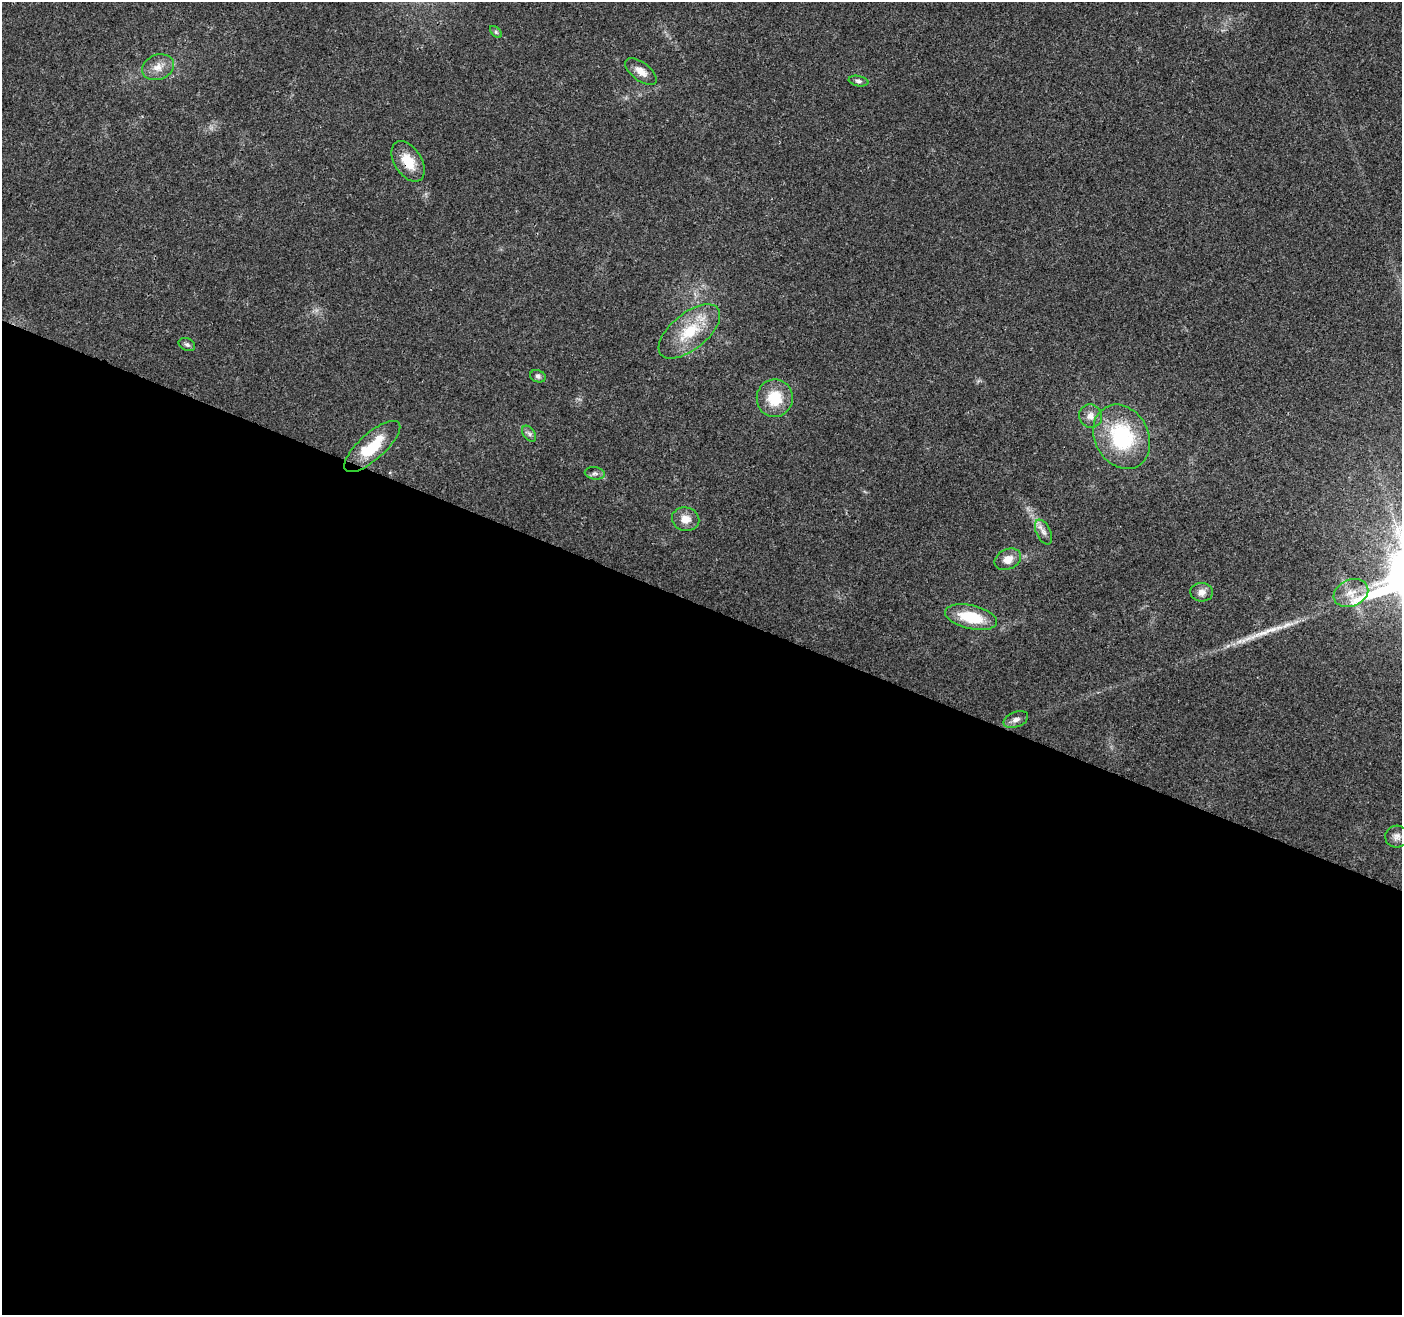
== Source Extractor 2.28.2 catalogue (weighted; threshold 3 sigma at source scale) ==
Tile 14 of 4 x 4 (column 2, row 4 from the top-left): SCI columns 1412-2811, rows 212-1524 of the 5623 x 5745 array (HDU 1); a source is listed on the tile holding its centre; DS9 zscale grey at full resolution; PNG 1404 x 1317 px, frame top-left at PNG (2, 2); each listed source drawn as its Kron ellipse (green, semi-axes under 4 px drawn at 4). Shown black and unused: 54% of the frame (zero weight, under 3 of 4 exposures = <1% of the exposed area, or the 3 px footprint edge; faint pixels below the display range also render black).
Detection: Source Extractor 2.28.2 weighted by HDU 2 'WHT'; one run over the whole footprint, this tile lists its part. Background 0.0271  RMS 0.0025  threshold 0.0114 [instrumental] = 3 sigma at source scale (4.5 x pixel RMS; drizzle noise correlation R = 1.50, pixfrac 1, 0.0396/0.0396 arcsec/px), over >= 5 px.
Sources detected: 23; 1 long thin detection or spike segment (spike, bleed or trail) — neither listed nor drawn; the other 22 listed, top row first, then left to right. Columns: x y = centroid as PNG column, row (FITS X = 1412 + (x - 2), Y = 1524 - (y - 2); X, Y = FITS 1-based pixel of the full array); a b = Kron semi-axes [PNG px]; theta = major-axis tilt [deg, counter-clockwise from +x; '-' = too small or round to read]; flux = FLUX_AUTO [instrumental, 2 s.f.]
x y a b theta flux
496 32 7 4 -46 0.49
158 67 16 12 20 2.9
641 71 18 9 -37 2.5
859 81 10 5 -10 0.68
408 161 22 13 -58 5.7
689 331 37 18 39 11
187 345 8 6 -25 0.66
538 376 8 6 -20 0.68
775 398 19 18 - 8
1090 416 12 11 - 1.9
529 434 9 5 -54 0.75
1122 437 33 27 -61 22
372 446 35 13 42 9.4
595 473 10 6 -9 0.75
686 519 14 11 -14 2.9
1043 532 13 7 -64 1.4
1008 559 14 10 26 2.6
1202 592 11 9 -5 1.7
1351 593 18 13 22 3.6
971 617 26 12 -13 9.8
1016 719 13 7 22 1.3
1397 836 11 11 - 1.5
Overlapping masked pixels (flux is a lower limit): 1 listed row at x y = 408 161